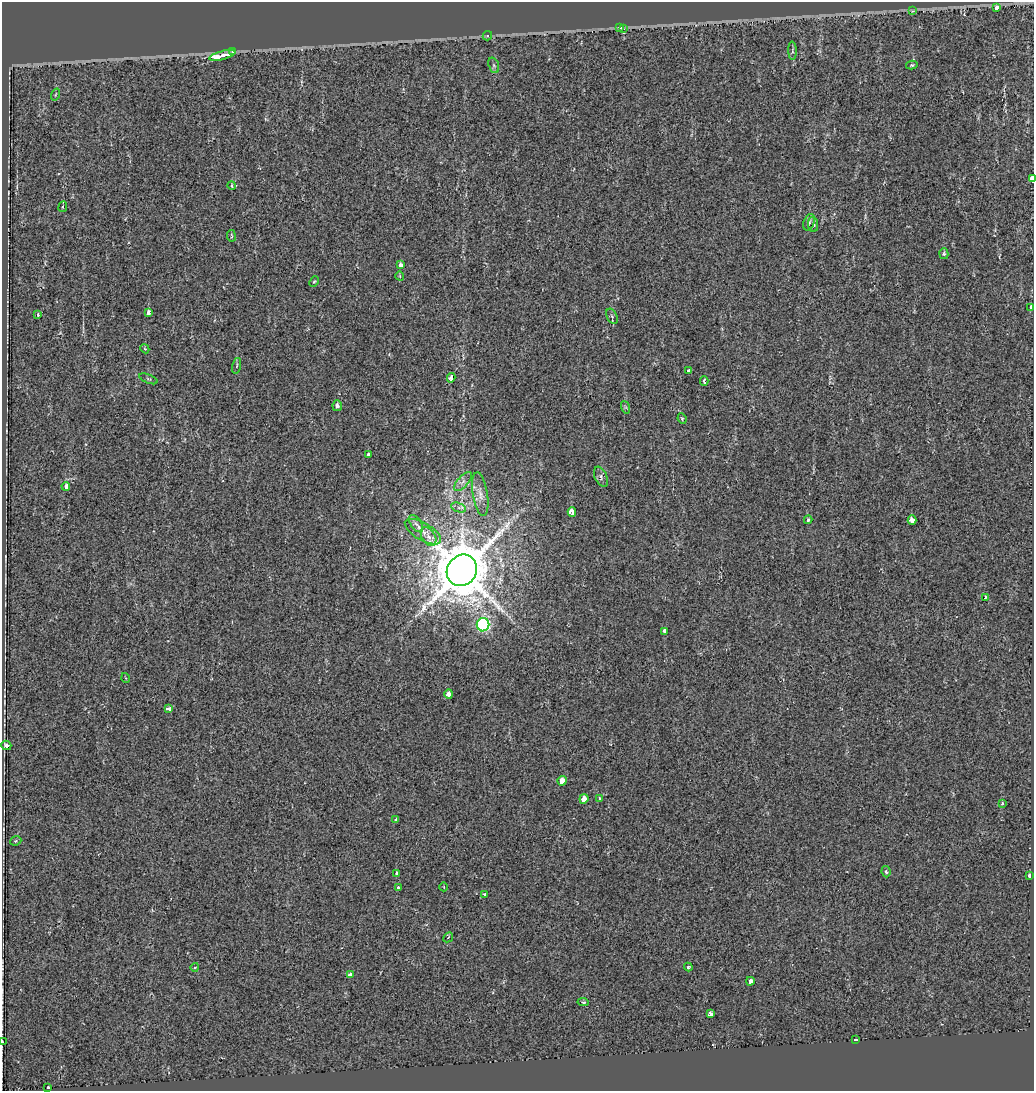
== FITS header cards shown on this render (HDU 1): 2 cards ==
NAXIS1  =                 1032
NAXIS2  =                 1089

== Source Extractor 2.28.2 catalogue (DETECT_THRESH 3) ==
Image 1032 x 1089 px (HDU 1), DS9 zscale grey, 1 PNG px = 1 image px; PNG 1036 x 1093 px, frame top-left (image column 1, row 1089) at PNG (2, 2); each listed source drawn as its Kron ellipse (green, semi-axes under 4 px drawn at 4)
Background -0.0208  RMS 0.0081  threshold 0.0244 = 3 sigma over >= 5 px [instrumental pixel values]
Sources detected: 76; all 76 listed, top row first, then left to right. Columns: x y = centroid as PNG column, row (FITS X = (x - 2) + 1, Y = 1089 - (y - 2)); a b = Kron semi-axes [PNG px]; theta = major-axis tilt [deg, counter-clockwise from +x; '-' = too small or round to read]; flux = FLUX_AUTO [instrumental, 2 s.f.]
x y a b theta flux
997 8 3 3 - 34
913 11 3 3 - 1.1
619 28 3 3 - 2.2
624 29 4 3 - 1.2
487 36 5 4 - 1.1
792 51 9 4 -88 1
233 52 3 3 - 5.1
222 55 13 3 15 500
494 65 8 5 -70 1.3
912 65 6 4 13 1
55 95 6 2 71 0.44
1032 179 4 2 - 540
232 186 4 4 - 0.85
63 207 5 3 - 0.64
809 222 8 5 70 1.4
813 224 8 5 -84 1.4
231 236 6 3 -82 0.62
944 254 5 4 - 1.3
400 265 4 3 - 16
400 276 4 3 - 0.35
314 282 6 4 47 0.84
1031 308 3 3 - 6.8
148 313 4 3 - 17
38 315 3 3 - 1.5
612 316 8 5 -64 1.2
145 349 5 3 - 0.49
237 366 8 3 77 0.67
689 370 3 3 - 9.4
451 378 4 3 - 7.5
148 379 10 3 -22 0.86
704 381 5 3 - 1.7
337 406 5 4 - 2.1
625 407 6 4 -71 0.83
682 419 5 4 - 0.77
368 454 4 3 - 3.5
601 477 11 6 -67 1.9
463 482 12 5 48 2.2
66 486 4 3 - 9
480 494 22 7 -81 4.8
459 508 8 4 -19 1.8
572 512 5 4 - 22
808 520 4 3 - 0.94
912 520 4 4 - 15
416 524 10 5 -55 2
423 532 20 8 -31 5.7
429 537 10 6 -59 2.8
462 570 16 14 54 3400
985 598 4 2 - 0.73
483 625 7 6 - 87
665 631 3 3 - 4.7
126 678 5 3 - 0.44
449 694 4 4 - 5.4
169 709 4 3 - 5.4
6 745 5 4 - 1.9
562 781 5 4 - 6.2
599 798 3 3 - 1.4
584 799 5 4 - 3.9
1002 803 4 3 - 1.2
396 820 3 3 - 2.7
16 841 6 4 23 0.82
886 872 6 4 -83 1.1
396 873 4 3 - 3.3
1029 875 3 3 - 6.5
444 887 4 3 - 0.37
398 888 3 3 - 2.8
485 894 3 3 - 3.9
448 937 5 2 - 0.42
195 967 4 4 - 1.2
688 967 4 3 - 1.4
350 975 3 3 - 39
750 981 4 4 - 5.7
583 1002 6 4 -7 1.1
711 1014 4 3 - 8.2
855 1040 3 3 - 12
2 1042 3 2 - 0.58
48 1088 3 3 - 15
At the frame edge (FLAGS 8, measured only in part): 2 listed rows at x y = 1032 179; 2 1042